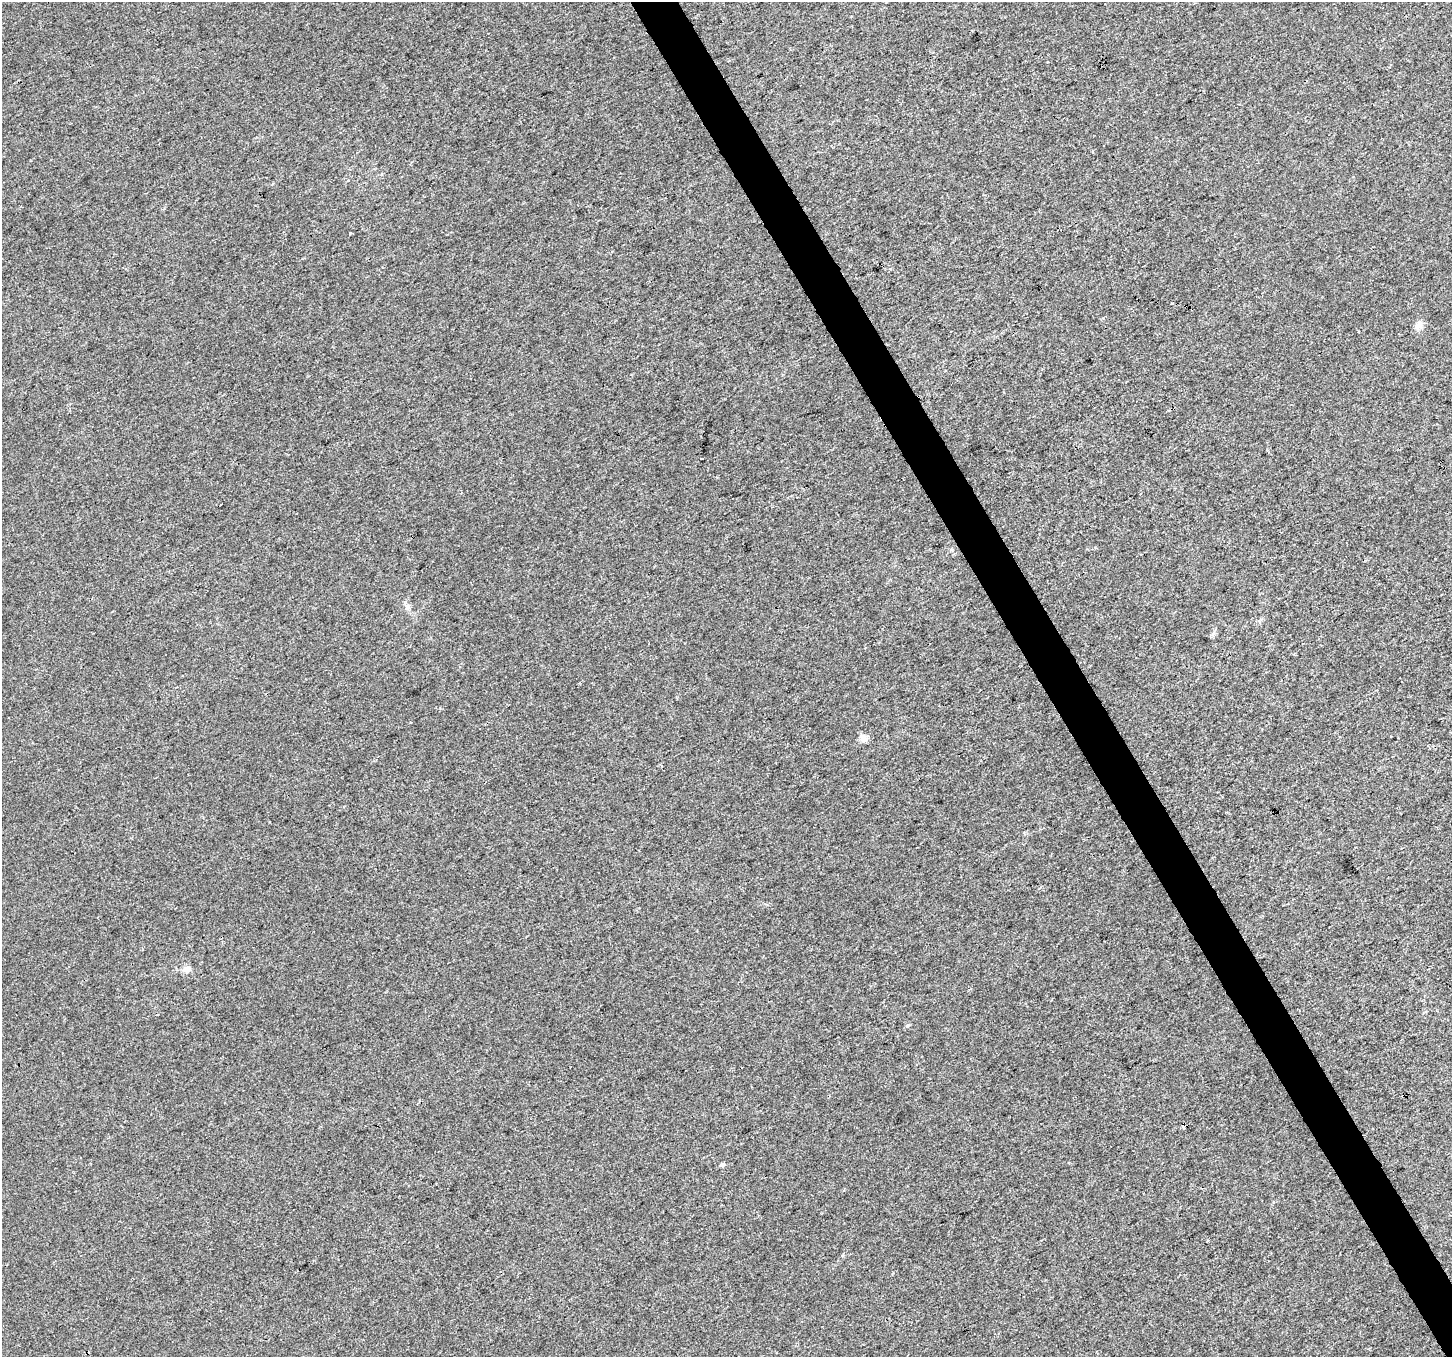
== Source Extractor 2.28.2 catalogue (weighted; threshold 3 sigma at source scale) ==
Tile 6 of 4 x 4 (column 2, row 2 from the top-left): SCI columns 1451-2900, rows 2817-4171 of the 5803 x 5692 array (HDU 1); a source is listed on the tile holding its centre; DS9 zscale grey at full resolution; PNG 1454 x 1359 px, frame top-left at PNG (2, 2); no overlay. Shown black and unused: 3% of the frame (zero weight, under 3 of 4 exposures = <1% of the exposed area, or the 3 px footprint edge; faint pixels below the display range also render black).
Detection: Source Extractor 2.28.2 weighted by HDU 2 'WHT'; one run over the whole footprint, this tile lists its part. Background 0.0011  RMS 0.0031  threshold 0.0141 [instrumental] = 3 sigma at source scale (4.5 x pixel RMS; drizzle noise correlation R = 1.50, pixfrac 1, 0.0396/0.0396 arcsec/px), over >= 5 px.
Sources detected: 8; all 8 listed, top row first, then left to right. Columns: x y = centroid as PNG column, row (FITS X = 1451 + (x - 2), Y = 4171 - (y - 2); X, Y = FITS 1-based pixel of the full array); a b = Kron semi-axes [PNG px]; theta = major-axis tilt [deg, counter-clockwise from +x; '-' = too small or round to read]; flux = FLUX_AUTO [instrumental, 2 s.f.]
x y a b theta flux
1171 303 2 2 - 0.31
1419 325 12 9 52 1.8
408 607 9 7 90 1.1
863 738 10 9 - 1.7
187 969 8 7 - 2.1
1403 1096 4 3 - 1.7
1183 1127 3 3 - 2
722 1165 6 4 17 0.84
Overlapping masked pixels (flux is a lower limit): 1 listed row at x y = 1403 1096